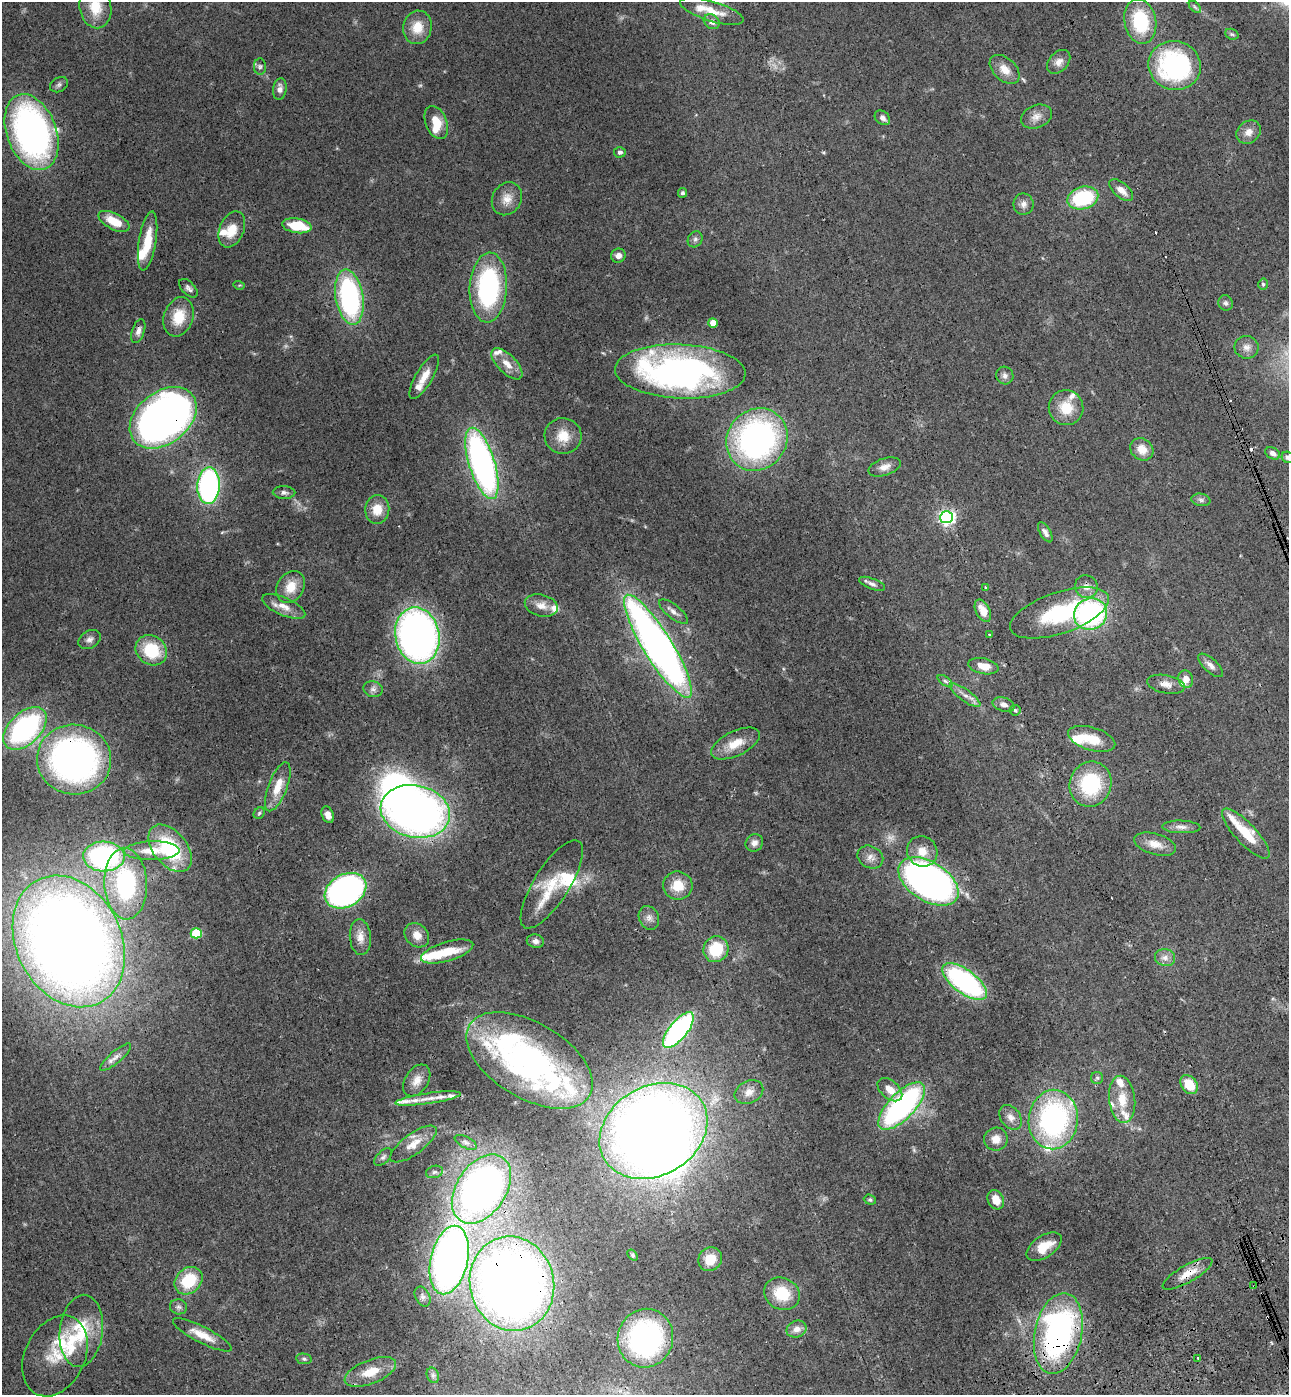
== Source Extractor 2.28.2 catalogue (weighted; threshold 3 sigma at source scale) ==
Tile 6 of 4 x 4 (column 2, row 2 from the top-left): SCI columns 1631-2917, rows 2898-4290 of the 5706 x 5794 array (HDU 1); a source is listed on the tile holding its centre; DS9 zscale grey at full resolution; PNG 1291 x 1397 px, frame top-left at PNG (2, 2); each listed source drawn as its Kron ellipse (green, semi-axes under 4 px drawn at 4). Shown black and unused: <1% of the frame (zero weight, under 3 of 4 exposures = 6% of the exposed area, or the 3 px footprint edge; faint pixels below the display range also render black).
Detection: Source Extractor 2.28.2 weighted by HDU 2 'WHT'; one run over the whole footprint, this tile lists its part. Background 0.0787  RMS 0.0043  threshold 0.0195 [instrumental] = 3 sigma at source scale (4.5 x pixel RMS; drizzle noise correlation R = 1.50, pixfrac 1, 0.05/0.05 arcsec/px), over >= 5 px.
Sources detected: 198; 7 inside a brighter object's white glare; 4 cosmic-ray / hot-pixel residue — neither listed nor drawn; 28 inside a brighter listed object's ellipse — not listed separately; the other 159 listed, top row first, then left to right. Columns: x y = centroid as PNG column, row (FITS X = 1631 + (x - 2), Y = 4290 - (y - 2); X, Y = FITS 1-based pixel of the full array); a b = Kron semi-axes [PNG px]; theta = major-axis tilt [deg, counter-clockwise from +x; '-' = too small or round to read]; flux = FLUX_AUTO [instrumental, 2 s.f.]
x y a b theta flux
95 7 21 15 -78 10
1195 7 7 4 -44 0.86
712 11 33 10 -17 8.2
1140 21 22 15 -79 26
712 22 8 7 - 2.1
417 27 17 14 77 8.2
1232 34 7 5 -21 0.84
1059 62 14 9 48 3
1175 65 26 24 -18 64
260 67 8 6 88 1.2
1005 69 17 11 -43 5
59 85 10 7 29 1.3
280 89 11 6 82 2.3
1036 116 16 11 21 3.7
882 118 8 6 -40 1.8
436 122 17 10 -67 7.7
32 132 39 25 -70 150
1249 132 13 10 38 3.4
620 152 6 5 - 1.1
1121 190 14 7 -41 3.4
682 193 5 4 - 0.97
1083 198 16 11 16 32
507 199 17 14 59 5.1
1023 204 10 10 - 2.4
114 221 17 8 -27 9.1
297 226 15 7 -9 16
232 229 19 12 67 7.4
695 239 8 7 - 1.3
148 241 30 8 81 10
618 256 7 7 - 2.3
1263 284 5 4 - 0.73
239 285 5 3 - 0.45
488 287 35 18 87 66
188 288 11 6 -46 1.5
349 297 28 14 -81 75
1226 303 8 7 - 1.2
179 317 20 14 71 11
713 323 5 4 - 6.8
138 331 12 6 72 2.1
1246 347 12 11 - 2.9
507 364 20 9 -45 5.2
680 371 65 27 -2 150
1005 376 9 8 - 1.7
424 377 25 8 59 5.6
1066 408 17 17 - 10
163 418 37 26 38 320
563 436 18 18 - 8.1
757 439 32 29 52 130
1142 449 12 10 -38 5.5
1273 453 8 5 -30 2.1
1287 457 6 5 - 1.2
482 463 37 13 -73 140
885 467 16 8 18 3.2
209 486 18 11 87 95
284 492 11 6 -2 1.4
1201 500 9 6 -10 1.4
377 509 14 12 84 6.5
947 517 6 6 - 130
1045 532 11 5 -59 2
872 584 14 5 -21 1.7
291 587 17 13 59 7.4
985 587 3 3 - 0.53
1086 587 12 11 - 3.4
541 605 17 10 -15 4.4
284 606 23 9 -24 4.8
983 611 12 7 -63 5.2
673 612 17 7 -38 2.5
1059 613 52 20 19 42
1090 614 17 15 28 78
417 635 28 22 -78 210
989 635 2 2 - 0.43
89 639 12 8 31 2
658 646 60 14 -58 300
151 650 16 14 -39 19
1211 665 15 6 -43 2.6
983 666 15 7 -12 5.4
1186 679 9 7 -72 3.5
945 681 9 4 -35 0.93
1166 684 19 9 -11 3.5
373 689 9 8 - 1.8
965 695 18 6 -35 3
1004 704 11 6 -18 2.1
1015 710 5 5 - 0.82
25 728 26 15 43 83
1092 739 24 11 -17 10
735 743 26 12 26 8.2
74 759 37 35 -8 150
1091 784 23 21 69 32
278 787 26 9 69 7.9
415 811 35 26 -12 240
259 813 6 5 - 0.83
328 815 9 6 -68 2.4
1181 827 19 6 -2 2.6
1246 834 33 10 -47 14
754 843 9 8 - 2.3
1155 844 22 10 -16 5.3
170 848 27 17 -50 32
152 851 27 9 1 8.2
922 851 16 14 -42 6.2
104 856 21 15 -2 82
870 857 13 11 -30 3.2
928 881 33 19 -32 270
126 884 36 21 -87 50
552 884 51 17 58 17
678 886 15 14 - 8.7
345 891 22 16 30 150
649 918 12 9 -63 2.6
196 933 5 5 - 27
417 935 13 11 -44 4.4
360 937 18 10 -85 4.6
69 941 69 52 -63 760
535 941 9 6 -12 1.7
716 949 13 12 - 15
447 951 27 9 17 13
1165 958 10 8 -16 2.6
965 982 26 11 -36 79
678 1030 22 9 50 93
115 1057 20 6 41 2.9
530 1060 70 38 -31 120
1097 1078 6 6 - 0.84
417 1081 17 11 58 4.3
1189 1085 10 7 -52 11
890 1090 14 9 -41 4.7
749 1092 15 11 26 3.6
428 1098 33 5 8 4.1
1122 1099 24 13 -83 9.3
902 1106 30 13 46 99
1011 1117 13 9 -53 3.3
1053 1119 30 24 84 91
653 1131 57 44 30 550
996 1139 12 11 - 4.5
466 1142 12 5 -27 1.6
413 1144 28 10 36 6.5
383 1157 11 6 45 1.3
434 1172 8 6 16 1.2
481 1189 38 25 56 250
870 1200 6 5 - 0.65
996 1200 10 8 -65 5.2
1044 1247 20 10 34 8.2
633 1255 6 4 -53 0.74
710 1259 12 11 - 8.3
449 1260 35 18 77 240
1188 1274 28 8 30 6.6
189 1281 15 12 42 18
512 1284 47 42 -77 450
1254 1286 3 3 - 0.41
782 1294 18 15 -28 14
423 1297 10 7 -64 1.7
178 1307 9 7 -13 1.4
797 1329 10 8 22 2.9
81 1331 36 21 83 21
1058 1334 41 23 78 120
202 1335 33 8 -27 6.8
645 1338 29 27 76 62
55 1356 42 30 64 16
1198 1358 2 2 - 0.34
304 1359 8 5 -10 0.86
370 1372 27 12 21 9.8
433 1375 8 6 -69 1.2
Overlapping masked pixels (flux is a lower limit): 7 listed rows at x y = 163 418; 74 759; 481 1189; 1188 1274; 512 1284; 1254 1286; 1058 1334
Isophote crosses this tile's border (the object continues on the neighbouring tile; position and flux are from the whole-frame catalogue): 3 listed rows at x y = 95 7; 712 11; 1287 457